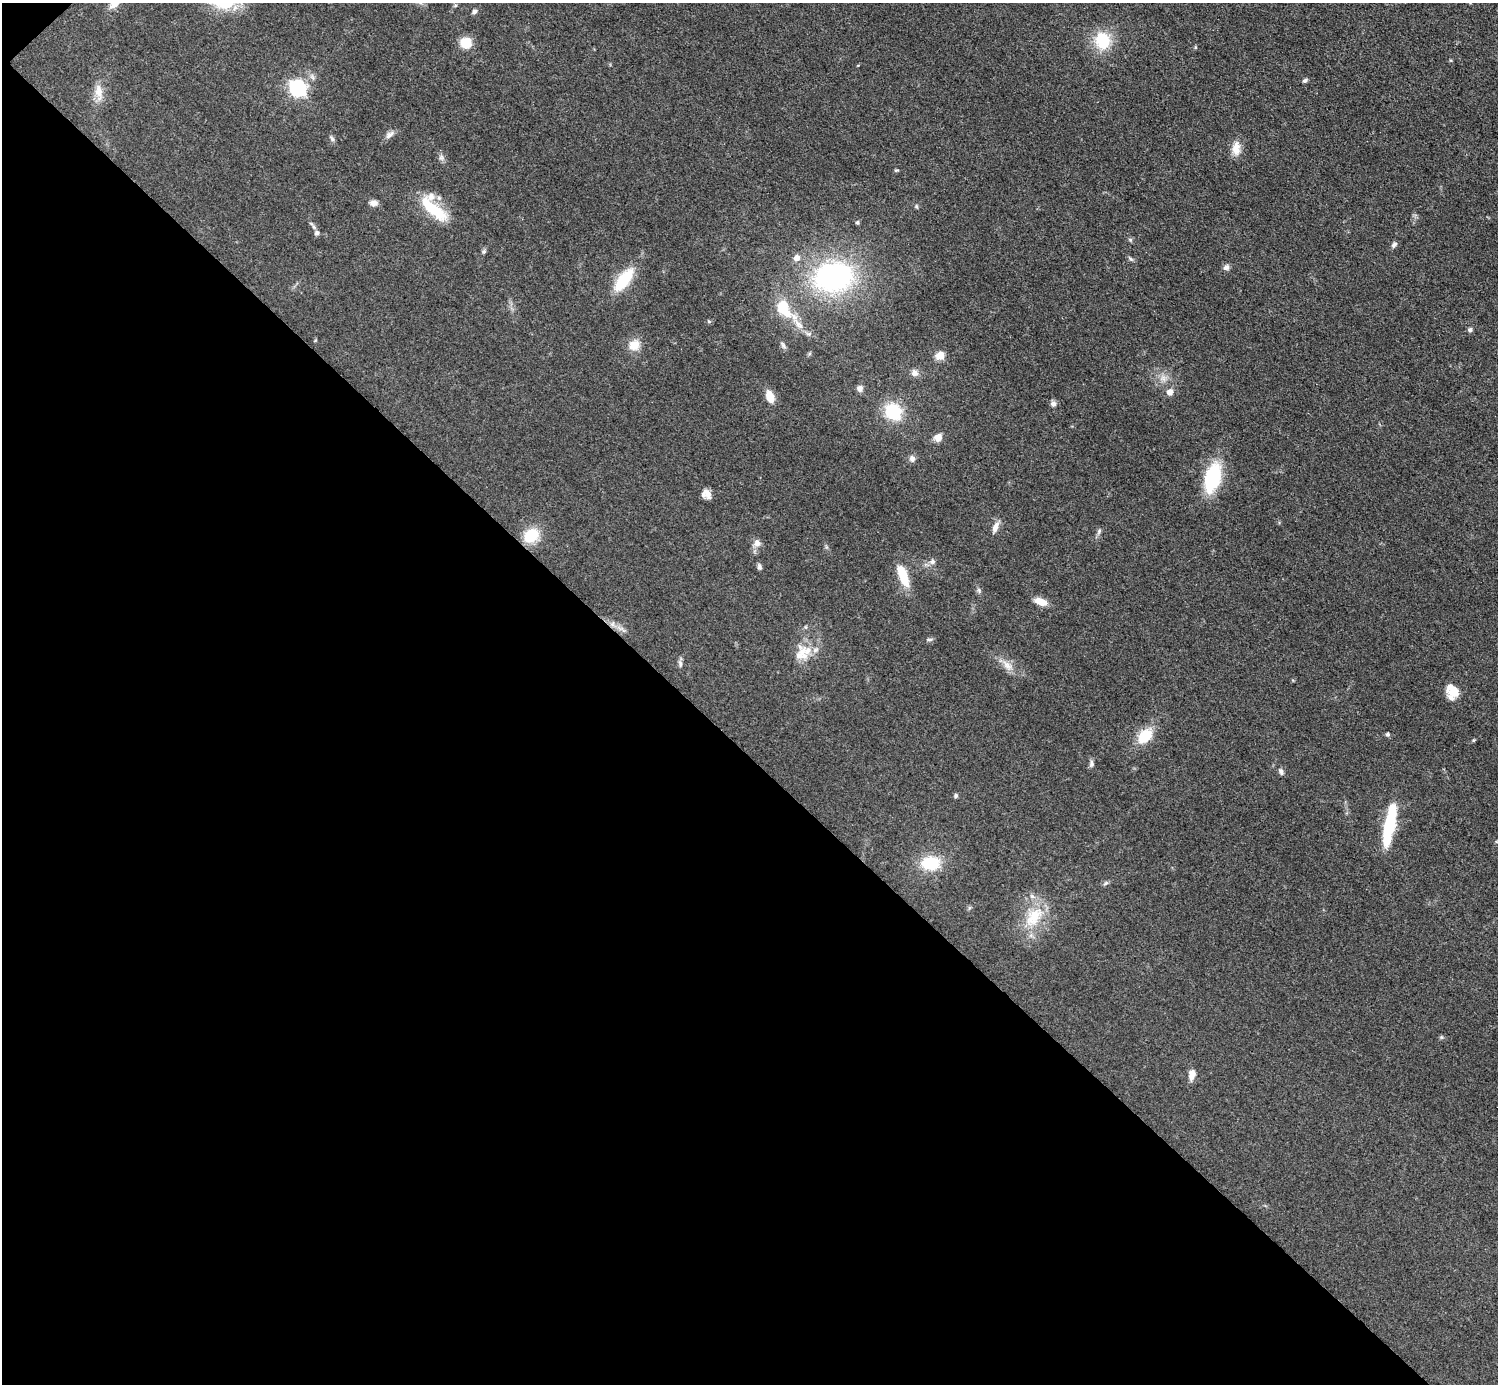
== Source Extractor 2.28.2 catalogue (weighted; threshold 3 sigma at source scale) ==
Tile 9 of 4 x 4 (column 1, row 3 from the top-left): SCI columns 8-1503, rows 1688-3069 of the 5993 x 5993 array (HDU 1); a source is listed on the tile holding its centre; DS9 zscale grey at full resolution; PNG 1500 x 1386 px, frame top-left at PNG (2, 3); no overlay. Shown black and unused: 46% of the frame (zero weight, under 3 of 5 exposures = <1% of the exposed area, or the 3 px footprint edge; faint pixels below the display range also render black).
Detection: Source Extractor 2.28.2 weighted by HDU 2 'WHT'; one run over the whole footprint, this tile lists its part. Background 0.0505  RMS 0.0053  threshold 0.0239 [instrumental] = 3 sigma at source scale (4.5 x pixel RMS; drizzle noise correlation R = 1.50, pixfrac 1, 0.05/0.05 arcsec/px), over >= 5 px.
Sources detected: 74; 6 inside a brighter listed object's ellipse — not listed separately; the other 68 listed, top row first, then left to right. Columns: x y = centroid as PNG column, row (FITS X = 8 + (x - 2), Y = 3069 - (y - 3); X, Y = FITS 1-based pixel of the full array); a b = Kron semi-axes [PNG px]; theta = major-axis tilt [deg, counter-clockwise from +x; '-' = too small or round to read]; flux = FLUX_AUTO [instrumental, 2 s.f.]
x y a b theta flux
115 3 17 8 41 5.4
474 12 6 5 - 1.4
1102 41 16 14 -73 22
466 43 10 9 - 12
858 65 4 3 - 0.37
1305 80 6 4 33 1.1
298 88 7 7 - 160
99 92 24 9 -84 6.6
389 135 14 7 35 2.5
332 139 9 5 -48 1.2
1236 148 20 11 89 6
441 157 6 6 - 1.4
896 170 7 3 13 0.61
373 203 9 7 -2 2.8
916 206 5 5 - 0.76
433 209 38 13 -41 22
857 222 5 5 - 1.1
314 227 7 4 -71 1
317 233 7 5 76 1.6
1394 245 9 5 59 1.5
484 251 7 5 57 0.98
796 258 6 6 - 4.1
1226 267 8 7 - 1.8
833 277 38 28 9 110
624 280 25 10 52 25
784 309 32 11 -49 24
709 321 6 4 -30 0.71
1470 330 6 6 - 1.2
634 345 12 11 - 7.2
783 345 11 5 -59 1.5
940 355 9 8 - 5.4
915 373 10 9 - 2.5
1163 378 10 7 -75 3
860 388 7 7 - 2.3
1170 392 6 6 - 3.9
770 397 10 7 -69 10
1053 404 7 7 - 1.9
893 412 17 14 -45 24
938 438 10 9 - 4.3
912 459 9 7 -70 2.1
1213 477 23 12 75 46
706 494 11 8 -35 3.7
995 527 13 6 68 3.5
1099 531 9 5 71 1.3
531 535 17 13 33 16
757 543 10 8 -42 2.9
932 562 9 7 25 2
759 567 8 5 -78 1.3
903 576 27 10 -71 13
979 590 8 5 -71 1.1
1041 602 15 7 -17 6.4
621 628 17 4 -27 3
929 639 9 4 0 0.98
808 650 20 15 -16 9.4
680 664 12 5 -77 1.6
1007 665 18 10 -43 5.3
1455 692 13 10 76 4.8
1387 734 5 5 - 1
1145 736 19 13 47 14
1473 740 5 4 - 0.56
1091 764 10 6 85 1.5
1281 771 9 5 -73 1.5
956 795 6 5 - 0.95
1389 825 42 10 79 33
930 863 15 10 3 25
1106 883 8 5 35 1.1
1034 917 34 20 54 20
1192 1075 13 7 77 4.2
Overlapping masked pixels (flux is a lower limit): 1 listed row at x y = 621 628
Isophote crosses this tile's border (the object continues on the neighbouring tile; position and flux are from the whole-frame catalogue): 1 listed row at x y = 115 3